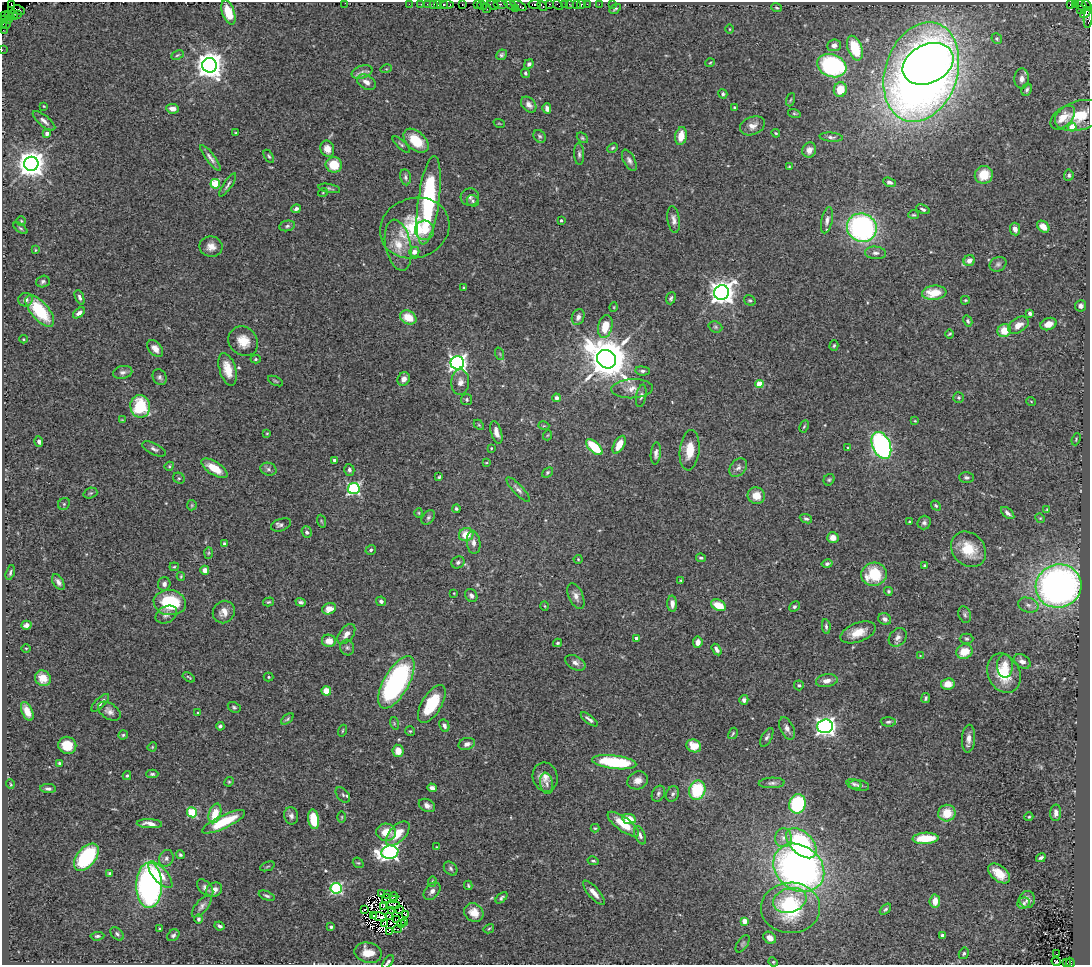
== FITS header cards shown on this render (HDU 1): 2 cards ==
NAXIS1  =                 1088
NAXIS2  =                  963

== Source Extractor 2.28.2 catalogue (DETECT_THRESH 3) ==
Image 1088 x 963 px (HDU 1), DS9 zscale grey, 1 PNG px = 1 image px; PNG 1092 x 967 px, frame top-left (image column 1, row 963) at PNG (2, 2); each listed source drawn as its Kron ellipse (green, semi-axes under 4 px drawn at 4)
Background 0.958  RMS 0.031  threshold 0.0937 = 3 sigma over >= 5 px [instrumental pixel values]
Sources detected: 440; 6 with non-positive FLUX_AUTO (blend fragments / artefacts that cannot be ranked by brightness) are neither listed nor drawn; the other 434 listed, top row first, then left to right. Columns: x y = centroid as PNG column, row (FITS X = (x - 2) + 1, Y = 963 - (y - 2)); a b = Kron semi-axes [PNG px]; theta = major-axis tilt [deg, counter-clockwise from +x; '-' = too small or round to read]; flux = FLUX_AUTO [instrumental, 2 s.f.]
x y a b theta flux
345 3 2 2 - 18
409 4 2 2 - 16
421 4 2 2 - 18
428 4 3 2 - 28
434 4 2 2 - 27
443 4 3 3 - 58
462 4 3 2 - 25
477 4 3 2 - 12
500 4 7 2 0 150
535 4 6 3 6 110
549 4 3 2 - 67
564 4 2 2 - 7.2
569 4 3 2 - 8.3
576 4 3 2 - 49
587 4 2 2 - 19
599 4 4 2 - 6.5
1070 4 3 3 - 120
1075 4 3 2 - 19
11 5 3 3 - 82
438 5 3 2 - 41
447 5 6 3 0 94
482 5 5 4 - 92
493 5 6 3 -19 110
510 5 7 3 -32 46
518 5 9 3 -28 120
558 5 6 2 -48 61
581 5 4 3 - 28
612 5 3 2 - 47
542 6 5 3 - 42
1082 6 6 3 -44 19
1087 6 5 3 - 65
486 8 4 3 - 66
777 8 5 4 - 2.9
516 9 3 2 - 66
615 9 6 3 35 3.4
11 10 4 3 - 200
19 10 6 3 -27 51
1080 10 3 2 - 30
228 12 12 6 -70 54
1085 13 6 3 52 400
17 14 4 2 - 15
9 15 3 2 - 36
13 15 5 2 - 110
5 16 3 2 - 25
1088 18 10 3 85 150
8 19 3 2 - 19
4 20 2 2 - 11
7 24 5 2 - 33
3 25 4 2 - 18
730 29 5 3 - 1.6
3 30 2 2 - 7
997 39 5 5 - 3.9
834 45 7 6 - 12
855 48 13 7 -71 100
2 50 2 2 - 10
177 55 6 3 26 2.6
501 55 5 5 - 4.2
710 63 5 3 - 1.9
529 64 5 4 - 5.3
928 64 27 19 26 1100
210 65 7 7 - 2800
832 66 15 11 -20 300
386 69 6 3 17 2
362 72 11 6 16 11
921 72 51 36 72 2500
525 73 5 4 - 3.5
1022 79 10 7 88 12
366 82 10 7 -29 14
840 89 7 6 - 42
1027 90 6 5 - 4.5
723 94 5 4 - 3.9
790 100 7 3 71 2.2
529 105 9 6 -48 11
44 106 3 3 - 1.8
734 107 3 2 - 2.1
547 108 5 4 - 8.3
173 109 6 4 -8 14
794 113 6 4 -17 2.7
1080 115 25 14 16 55
1063 117 15 8 42 29
44 121 14 5 -39 10
499 123 5 3 - 1.8
752 126 13 9 22 16
1072 127 4 4 - 61
47 133 4 4 - 9.1
236 133 3 2 - 1.9
776 133 4 3 - 2.4
540 136 7 5 -49 4.9
681 136 9 6 80 31
831 137 11 4 -5 6.1
582 138 6 4 -40 3
416 141 15 9 -42 55
401 145 11 4 -43 4.7
613 148 6 4 27 2.9
327 149 8 7 - 18
809 150 8 7 - 14
579 154 11 5 -87 6
269 156 7 4 -58 3.4
210 158 16 4 -53 9.6
629 160 11 5 -63 8
31 164 7 7 - 2900
334 165 8 7 - 46
789 167 4 2 - 1.9
984 175 9 8 - 45
1069 175 5 5 - 4
405 177 8 5 -81 5.2
889 182 6 4 -22 6.3
215 184 5 4 - 100
228 185 13 3 55 5.2
329 188 11 4 -11 4.2
323 192 5 3 - 1.9
470 197 9 8 - 7.4
429 200 45 10 82 300
473 201 6 5 - 4.7
296 209 5 4 - 6.3
923 209 7 4 -23 5
914 215 5 4 - 2.7
561 220 3 3 - 3.4
674 220 13 6 -82 10
827 220 13 5 78 9.2
21 221 5 5 - 2.5
287 226 8 5 11 4.9
1043 227 7 5 -40 21
20 228 8 4 -35 3.6
415 228 35 30 18 150
862 228 15 14 - 470
1015 229 6 5 - 12
425 230 10 9 - 23
398 245 26 12 -79 42
211 247 11 10 - 17
35 250 4 3 - 1.7
414 252 5 5 - 14
875 253 10 6 -4 8.3
969 261 6 5 - 12
998 264 9 7 25 6
43 282 7 5 20 4.7
464 288 3 3 - 2.3
722 293 7 7 - 2000
934 293 12 7 6 50
80 297 8 4 -67 5.8
671 298 6 4 69 3.9
25 300 7 6 - 9.3
750 300 6 5 - 3.3
965 300 4 3 - 2.2
1080 306 5 5 - 6.2
614 307 5 3 - 1.7
40 311 19 9 -50 100
79 313 7 4 38 9.9
1030 313 4 3 - 5.4
408 317 9 6 -27 43
578 317 8 6 69 9.5
968 321 6 4 -62 4.5
1049 324 8 6 19 17
1018 325 11 7 32 17
605 326 11 7 77 44
715 327 7 5 -21 4.3
1004 331 7 6 - 39
949 334 4 2 - 2.6
23 339 4 3 - 1.8
243 341 16 13 -45 33
834 345 5 4 - 3
155 349 10 6 -50 13
500 354 6 4 -72 3.1
256 359 5 4 - 2.9
607 359 10 8 -36 8800
457 363 7 6 - 820
228 369 17 8 -74 36
642 371 7 4 -4 4.9
123 372 10 6 11 8.1
160 377 8 6 -60 6.6
404 379 7 6 - 12
275 381 8 3 -27 2.6
460 382 13 9 87 16
759 384 4 4 - 60
632 389 21 9 2 22
641 396 11 5 80 6.3
556 398 4 4 - 8.5
959 398 5 5 - 3.4
467 400 6 5 - 4.3
1031 401 5 3 - 1.7
140 406 11 10 - 110
122 420 4 4 - 1.8
915 421 4 3 - 1.9
479 425 6 3 -45 2.4
544 426 5 3 - 2
804 426 6 4 62 2.7
496 432 12 5 -74 13
267 433 4 2 - 1.8
548 435 5 3 - 1.8
1076 439 6 3 69 2
39 441 5 4 - 6.4
619 445 10 5 62 30
881 445 14 9 -67 500
594 447 10 5 -43 85
491 448 3 3 - 1.6
848 448 3 3 - 4
154 449 13 5 -27 7.2
690 450 20 10 83 40
656 453 11 5 84 8.4
334 460 4 3 - 5.1
486 463 4 2 - 1.7
169 466 5 4 - 2.6
214 468 15 6 -32 40
738 468 10 7 50 9.3
268 469 8 6 -16 6.2
349 470 6 5 - 6.1
547 472 6 4 40 3.4
439 477 3 3 - 2.6
179 478 6 5 - 2.9
967 478 7 5 -2 5.3
829 480 6 5 - 3.3
354 489 6 5 - 370
518 489 16 5 -47 8.6
90 493 7 5 19 3
756 496 9 8 - 30
64 504 6 5 - 3.5
192 505 5 5 - 2.7
936 505 5 4 - 3.1
456 509 4 4 - 3.7
1047 509 4 3 - 1.9
419 513 5 3 - 2
1008 513 8 4 -41 6.9
428 517 8 5 51 5.2
1040 518 5 4 - 2.6
806 519 6 4 -22 5.2
321 521 6 4 -71 2.5
909 522 4 3 - 1.9
924 523 7 6 - 5.7
281 525 10 6 21 6.1
307 532 6 5 - 5.4
466 535 7 6 - 40
833 538 6 5 - 18
474 543 11 6 -83 11
224 544 4 4 - 3.8
968 549 19 16 -47 59
371 550 5 4 - 3.8
209 553 6 4 88 2.6
701 558 5 3 - 3.4
578 559 4 4 - 2.3
458 562 7 5 30 5.2
827 564 5 4 - 5.2
924 565 4 3 - 2.2
174 567 4 4 - 2.3
205 570 4 4 - 12
10 572 8 3 73 4.2
874 574 13 11 13 84
181 576 4 3 - 2.1
681 580 3 3 - 2.8
58 582 8 5 -59 8.2
164 584 7 6 - 8
1059 586 23 21 21 1000
888 591 4 4 - 3.1
454 593 3 2 - 1.4
471 595 7 5 -56 7.1
576 596 13 7 -66 13
381 601 5 4 - 5.5
170 602 16 12 -9 120
268 602 5 4 - 3.1
301 602 5 3 - 5.6
672 604 8 4 -87 11
718 605 8 5 -25 39
1028 605 10 7 -16 9.3
545 606 5 3 - 1.9
794 607 6 5 - 4.3
329 609 7 5 21 27
224 612 11 10 - 18
166 615 11 8 30 11
965 615 8 6 -69 5.2
885 619 7 5 -33 7.7
26 625 5 4 - 6.8
826 627 7 4 -83 4.5
858 632 18 9 20 33
346 634 11 7 52 15
898 637 10 7 50 10
636 638 3 3 - 11
967 639 7 5 -2 4
329 641 7 6 - 24
698 642 6 5 - 11
557 643 4 3 - 2.9
26 648 4 3 - 1.7
347 648 8 7 - 5.3
717 649 6 4 -57 7.9
964 652 8 7 - 39
920 656 3 3 - 1.6
1022 661 9 6 -33 12
575 663 11 6 -28 9.6
1005 666 12 8 -88 22
1004 673 20 16 -65 68
189 677 7 2 -31 2.7
268 677 5 4 - 2.7
43 678 8 7 - 24
827 681 11 6 8 13
396 682 29 12 61 400
948 684 7 6 - 20
799 685 5 5 - 3.4
326 691 5 4 - 36
926 698 5 3 - 3.4
744 700 5 4 - 6.4
100 703 11 4 45 8.5
432 704 21 10 59 90
234 707 7 5 -29 3.7
27 711 10 5 -65 23
109 711 12 7 -33 10
198 713 4 3 - 2.4
287 719 7 4 39 3.3
589 719 10 3 -37 6.5
888 722 7 4 -3 4.9
394 723 6 4 -73 3.4
220 726 4 3 - 4.6
444 726 6 4 -62 6.2
825 726 8 7 - 1000
787 728 12 6 -65 11
342 731 6 3 71 2
410 731 5 5 - 2.5
733 733 6 4 59 3.1
123 735 5 4 - 3.1
767 737 10 5 61 5.9
969 739 14 6 87 12
467 744 8 6 17 9
67 745 9 8 - 39
694 746 7 6 - 33
152 747 5 3 - 1.9
398 751 6 5 - 21
614 762 22 6 -7 140
59 763 4 3 - 2.9
152 774 6 4 1 3.7
127 776 4 4 - 3.2
545 777 15 12 -78 19
638 780 10 9 - 16
229 782 5 4 - 2.6
547 783 11 6 -81 9.4
772 783 13 5 3 7.4
10 784 5 3 - 1.9
854 784 8 4 -18 4.1
859 785 10 5 -10 5.9
432 788 5 4 - 9.1
48 789 8 4 -4 6
697 790 10 8 70 110
658 794 8 6 60 5.4
673 794 8 6 67 6.1
343 795 9 5 -50 5.2
797 804 10 8 70 160
427 805 8 6 -27 11
192 812 5 5 - 120
215 813 10 6 71 42
947 813 9 8 - 41
1056 813 8 5 89 10
291 816 9 7 -79 8.5
342 817 5 3 - 2.1
1029 817 4 4 - 2.2
314 819 10 5 -81 62
629 819 7 5 -9 37
224 822 23 6 25 83
149 824 12 4 -3 15
623 824 19 7 -36 43
595 828 4 4 - 2.3
386 832 10 8 -2 33
398 833 15 8 46 37
640 835 10 5 -66 7.8
783 838 9 8 - 12
925 838 13 5 3 65
801 843 18 11 -44 230
436 847 4 3 - 1.5
390 852 8 6 9 760
180 855 4 3 - 3.8
86 857 16 9 51 170
166 858 8 7 - 6.7
1041 858 5 3 - 5
593 861 5 3 - 2.8
358 863 6 5 - 2.5
267 866 8 2 21 2.1
451 868 8 6 -48 5.3
799 868 27 22 -37 1000
109 873 3 3 - 2.6
999 873 13 7 -40 38
160 875 16 7 -49 30
432 881 5 4 - 3
149 885 23 13 89 670
468 885 5 3 - 2.5
205 888 10 6 -50 7.9
336 888 5 5 - 250
214 890 8 7 - 11
432 891 10 6 49 9.7
594 893 15 5 -49 17
382 894 3 3 - 6.6
387 894 3 2 - 6.3
267 896 8 4 -22 4.6
394 897 4 2 - 3.1
386 898 5 2 - 1.9
501 898 7 4 42 4.3
1027 899 8 8 - 8.6
394 900 3 2 - 0.92
790 900 17 12 16 57
935 901 6 5 - 24
1024 903 6 5 - 4.8
393 905 6 2 1 0.0063
202 906 13 6 49 8.5
384 906 3 2 - 0.026
791 908 29 25 1 160
885 909 6 4 44 4.1
364 910 3 2 - 6.7
391 910 3 2 - 0.55
400 910 2 2 - 1.7
474 913 10 8 -39 24
406 914 3 3 - 4
374 915 3 3 - 2.1
390 916 3 2 - 0.82
379 917 8 2 -16 7.2
198 919 4 4 - 3.6
396 920 3 2 - 1.8
744 921 4 4 - 29
384 923 3 2 - 0.5
401 923 2 2 - 2.3
405 923 3 2 - 0.29
219 926 5 3 - 5.4
331 927 3 3 - 4.5
160 929 3 3 - 2.2
398 929 4 3 - 100
489 929 5 4 - 2.5
389 932 4 2 - 6.9
117 934 8 5 -46 5
173 935 7 5 40 5.4
942 935 3 3 - 3.2
97 936 7 4 6 4.3
770 938 7 5 -43 16
743 944 10 5 57 4.5
368 953 14 10 -12 39
964 953 6 5 - 3.4
1056 954 2 2 - 1.3
1056 961 5 2 - 1.1
388 962 7 4 54 4.5
773 962 5 4 - 2.5
1067 963 2 2 - 20
1070 963 5 3 - 330
At the frame edge (FLAGS 8, measured only in part): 10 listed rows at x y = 345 3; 11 5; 1087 6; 1088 18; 3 25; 3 30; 2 50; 388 962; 1067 963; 1070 963
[6 non-positive-flux detections neither listed nor drawn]